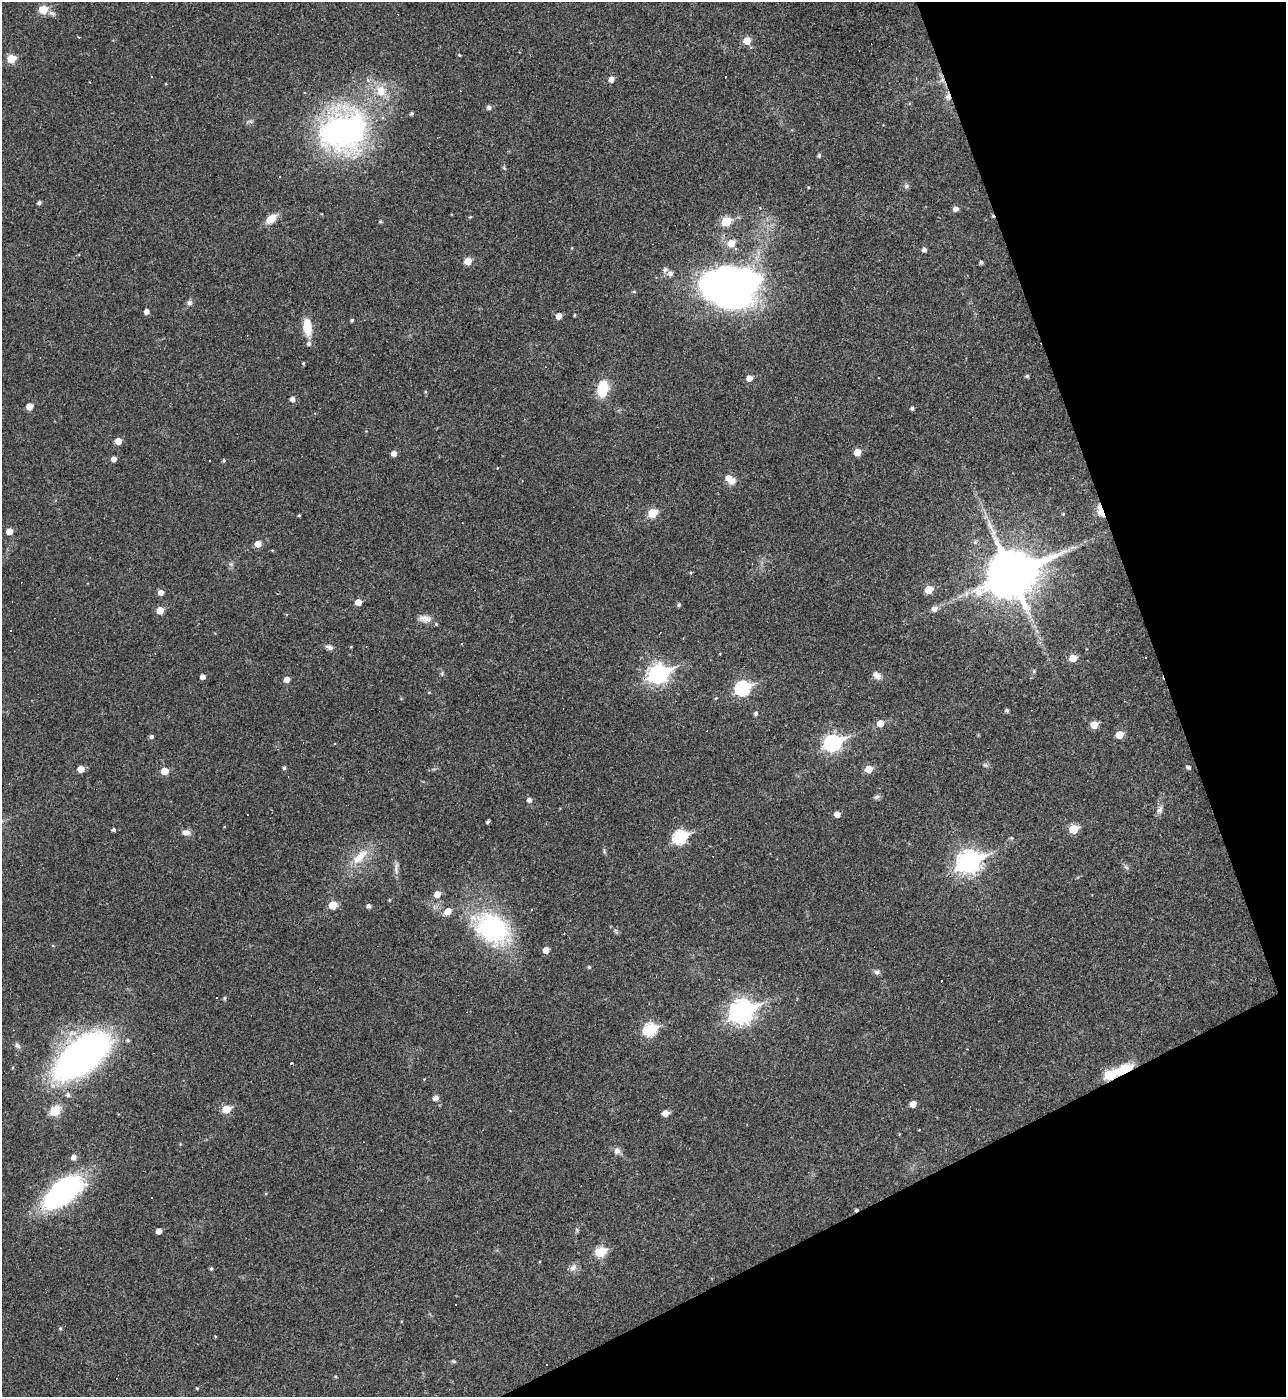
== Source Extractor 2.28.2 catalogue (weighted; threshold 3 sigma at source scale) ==
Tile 12 of 4 x 4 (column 4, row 3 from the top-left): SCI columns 4003-5286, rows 1396-2790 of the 5565 x 5579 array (HDU 1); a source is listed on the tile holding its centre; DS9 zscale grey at full resolution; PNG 1288 x 1399 px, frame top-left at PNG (2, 2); no overlay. Shown black and unused: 19% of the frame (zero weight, under 3 of 4 exposures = <1% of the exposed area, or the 3 px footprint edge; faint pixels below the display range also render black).
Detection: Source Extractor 2.28.2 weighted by HDU 2 'WHT'; one run over the whole footprint, this tile lists its part. Background 0.018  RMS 0.0039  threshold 0.0176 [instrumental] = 3 sigma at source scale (4.5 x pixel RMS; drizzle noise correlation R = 1.50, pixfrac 1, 0.05/0.05 arcsec/px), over >= 5 px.
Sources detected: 174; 1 too faint to see at this stretch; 1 inside a brighter object's white glare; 25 cosmic-ray / hot-pixel residue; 1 long thin detection or spike segment (spike, bleed or trail) — not listed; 4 inside a brighter listed object's ellipse — not listed separately; the other 142 listed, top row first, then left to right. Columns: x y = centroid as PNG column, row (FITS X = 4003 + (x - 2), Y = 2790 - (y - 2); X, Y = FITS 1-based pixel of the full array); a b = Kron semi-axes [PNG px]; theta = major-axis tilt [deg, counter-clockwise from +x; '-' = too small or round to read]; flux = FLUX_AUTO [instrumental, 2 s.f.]
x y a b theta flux
43 9 6 5 - 10
52 13 11 6 -12 1.2
747 41 6 6 - 4.9
459 55 4 4 - 0.35
11 59 6 5 - 9.5
151 77 3 3 - 1.1
611 79 6 5 - 2.2
942 80 9 7 33 1.7
381 91 17 15 -58 7.9
948 97 13 8 -89 2.4
489 107 5 5 - 1.2
412 113 4 3 - 0.69
250 121 8 4 -1 0.76
343 131 51 45 24 110
819 156 4 4 - 0.82
504 168 7 4 -45 0.5
906 186 8 6 15 0.98
39 203 4 4 - 0.93
956 209 6 5 - 1.7
470 217 5 3 - 0.36
271 219 15 8 40 4.6
380 221 4 4 - 0.43
726 221 6 5 - 17
731 243 7 7 - 4.9
572 248 4 3 - 0.29
924 250 5 5 - 1.3
468 261 5 5 - 5.3
981 262 4 4 - 0.82
665 270 9 7 56 1.2
670 274 6 6 - 1.6
728 286 58 41 -2 200
634 292 5 4 - 0.5
189 302 7 6 - 1.4
147 311 5 5 - 1.7
574 315 5 3 - 0.35
558 316 6 5 - 2.8
352 320 4 4 - 0.53
307 328 20 9 -83 8
303 363 4 3 - 0.48
1027 376 5 4 - 0.7
749 378 5 5 - 3
603 389 14 9 79 15
292 399 5 5 - 1.7
29 407 5 5 - 4.1
912 408 4 4 - 0.85
118 441 5 5 - 4
857 452 5 5 - 5.4
394 453 5 5 - 2.2
114 459 5 5 - 1.7
224 460 4 4 - 0.54
729 478 11 8 -63 3.6
1101 511 11 6 -70 8
652 513 6 5 - 14
1063 514 4 4 - 0.37
299 515 4 3 - 0.44
9 531 5 5 - 3.3
258 544 6 5 - 3.7
1073 547 12 4 9 1.4
231 564 7 4 -71 0.73
691 572 5 3 - 0.41
1011 574 19 15 25 1500
929 590 6 5 - 7.1
161 592 5 5 - 2.1
358 602 5 5 - 3.9
678 605 5 5 - 0.71
934 609 7 6 - 1.9
160 610 5 5 - 5.4
425 619 19 10 -8 3.2
329 647 9 7 -23 1.4
351 647 3 3 - 0.32
720 654 4 2 - 0.26
1146 657 3 2 - 0.33
1073 658 6 5 - 5.4
1034 671 6 5 - 0.59
442 673 6 5 - 0.62
658 674 9 8 - 160
877 675 11 8 -45 2.3
202 677 4 4 - 2.2
287 679 5 5 - 2.8
743 688 8 7 - 59
429 692 5 3 - 0.33
1007 710 4 4 - 0.83
756 714 5 4 - 0.85
880 723 6 5 - 4.5
1094 725 5 5 - 6.6
1119 734 5 5 - 6.7
151 737 5 4 - 0.97
833 743 9 7 23 110
985 765 7 5 -43 0.79
1189 767 5 4 - 0.83
284 768 4 4 - 0.77
81 769 5 5 - 3.7
869 769 6 5 - 5.8
164 771 6 5 - 5.7
877 797 9 5 31 0.92
529 800 5 5 - 1.4
1159 810 11 7 59 1.7
837 814 5 5 - 3.3
488 822 4 3 - 0.61
1074 829 6 5 - 12
113 830 4 4 - 0.74
186 832 10 7 -6 2.1
680 837 8 6 27 45
1011 838 5 5 - 0.52
604 851 10 3 -80 0.59
360 857 30 11 44 8.5
969 862 10 8 24 230
396 868 20 5 89 1.8
437 894 6 6 - 3.4
389 900 4 3 - 0.35
333 905 5 5 - 9.2
369 906 5 4 - 1.1
493 928 50 35 -32 47
616 931 9 4 -63 0.71
546 950 5 5 - 3.2
589 967 4 4 - 0.58
877 972 8 7 - 1.1
217 998 3 3 - 0.81
224 998 5 4 - 0.65
742 1011 10 8 28 260
650 1029 7 6 - 40
17 1045 10 6 -54 1.1
81 1057 42 21 37 200
291 1063 3 3 - 0.74
1110 1075 7 6 - 24
68 1095 6 6 - 1.1
435 1098 5 5 - 2
913 1104 5 5 - 3.5
226 1109 6 5 - 10
55 1110 13 10 38 6.2
665 1113 6 5 - 3.3
617 1151 10 9 - 1.7
74 1157 6 5 - 1.9
63 1192 33 16 39 98
577 1230 6 5 - 0.57
159 1231 5 4 - 2.4
600 1252 6 5 - 21
211 1268 4 4 - 0.66
573 1268 11 8 42 1.9
60 1328 5 4 - 0.52
454 1361 6 4 -20 0.55
197 1388 4 3 - 0.33
Overlapping masked pixels (flux is a lower limit): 5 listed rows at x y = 942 80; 948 97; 728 286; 1101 511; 1110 1075